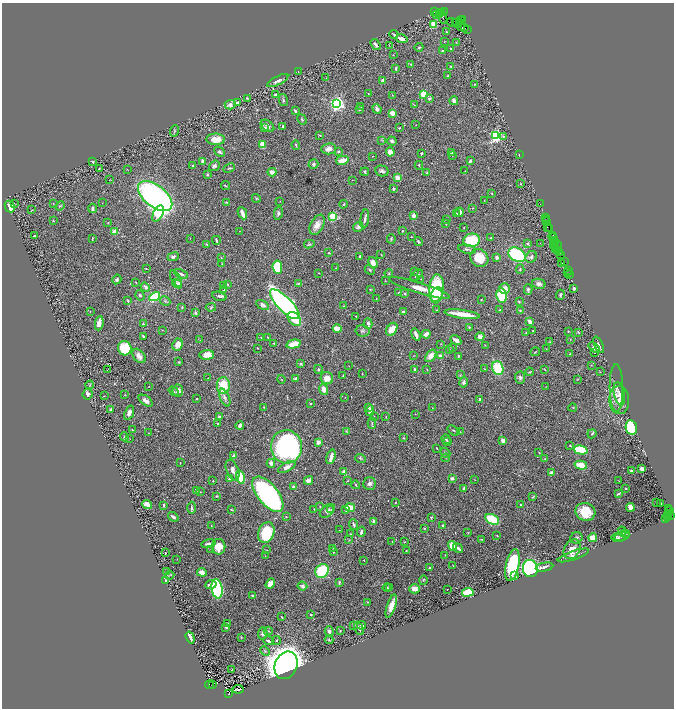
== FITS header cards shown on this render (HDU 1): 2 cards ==
NAXIS1  =                 1344
NAXIS2  =                 1412

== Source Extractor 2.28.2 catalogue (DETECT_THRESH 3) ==
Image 1344 x 1412 px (HDU 1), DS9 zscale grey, zoomed out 1/2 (1 PNG px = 2 x 2 image px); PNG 676 x 710 px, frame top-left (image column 1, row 1411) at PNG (2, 3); each listed source drawn as its Kron ellipse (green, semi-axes under 4 px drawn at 4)
Background 0.754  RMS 0.026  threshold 0.0765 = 3 sigma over >= 5 px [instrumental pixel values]
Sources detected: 554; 51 cannot appear on this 1/2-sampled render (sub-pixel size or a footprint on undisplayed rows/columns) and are neither listed nor drawn; of the other 503, the 500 brightest by FLUX_AUTO listed and drawn (3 fainter detections omitted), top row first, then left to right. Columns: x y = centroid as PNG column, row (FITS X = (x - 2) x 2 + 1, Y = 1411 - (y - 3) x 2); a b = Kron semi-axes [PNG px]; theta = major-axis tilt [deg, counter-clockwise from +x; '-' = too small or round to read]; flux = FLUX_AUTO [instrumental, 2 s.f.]
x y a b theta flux
445 11 2 2 - 61
435 12 3 2 - 93
441 12 3 2 - 460
437 14 3 2 - 670
439 15 2 2 - 140
442 17 8 3 -64 370
462 20 3 1 - 230
460 21 2 1 - 220
452 22 6 4 -16 300
459 22 2 1 - 530
455 23 2 1 - 600
457 23 4 2 - 240
434 24 4 3 - 80
461 26 5 3 - 410
465 28 3 2 - 88
467 29 2 1 - 52
446 32 3 2 - 3.2
394 34 4 2 - 5.4
401 39 6 3 -14 28
445 41 3 2 - 1.9
456 42 3 2 - 2.3
375 45 6 3 -55 15
389 45 2 2 - 2.1
419 47 4 2 - 5.1
451 48 2 2 - 5.8
443 51 3 2 - 4.8
393 55 2 1 - 1.3
411 64 3 2 - 3.5
451 67 2 2 - 14
396 68 3 2 - 8.8
298 72 2 1 - 1.3
448 76 3 2 - 2.9
326 78 3 2 - 1.6
383 80 4 3 - 21
278 81 12 4 27 24
474 84 3 2 - 2.3
276 94 3 2 - 9.5
368 94 3 2 - 2.1
423 94 3 3 - 270
392 95 2 2 - 1.9
247 98 3 2 - 2.9
429 98 2 2 - 17
283 100 6 3 -79 6.5
454 101 4 4 - 18
238 103 3 3 - 19
337 104 3 3 - 2000
230 105 5 4 - 24
414 105 4 1 - 2.3
361 106 3 2 - 3.3
359 109 3 2 - 4.2
377 109 5 4 - 15
295 111 3 2 - 10
392 113 4 3 - 55
302 119 5 3 - 5.5
416 125 2 1 - 1.8
267 126 8 5 -37 17
283 126 3 2 - 8.6
265 128 4 3 - 14
399 128 3 2 - 3.3
174 131 6 3 71 5.5
320 135 3 2 - 4.6
496 136 3 3 - 1200
504 136 3 3 - 4.4
216 139 9 5 -1 60
382 140 3 2 - 3.1
392 141 5 4 - 11
263 144 4 3 - 82
296 145 4 2 - 4.1
329 149 7 5 6 31
220 152 6 3 -42 11
339 152 3 3 - 6.4
390 152 4 4 - 37
451 152 2 2 - 22
421 153 2 2 - 6.6
519 155 2 2 - 3.1
373 156 2 1 - 1.3
452 156 2 1 - 1.5
342 160 6 3 13 61
202 161 3 2 - 13
470 161 3 2 - 14
93 162 2 2 - 12
313 164 5 4 - 9.3
419 165 4 3 - 4.4
193 166 2 2 - 12
214 166 6 4 38 12
99 168 3 2 - 2.5
229 168 6 4 25 7.6
127 169 3 2 - 2.5
382 171 7 5 -12 14
465 171 2 2 - 2.4
272 172 4 4 - 27
365 172 4 2 - 5.1
427 173 3 2 - 7.3
207 174 4 4 - 4.7
397 178 2 2 - 94
109 180 2 1 - 1.4
352 180 2 1 - 2.2
521 184 3 2 - 2.7
225 186 5 2 - 3.7
393 189 3 2 - 7.5
492 193 3 2 - 2.9
155 196 20 10 -38 1400
256 198 4 3 - 4.8
484 200 2 1 - 1.9
280 201 3 1 - 1.9
226 202 4 2 - 4.7
53 203 2 1 - 1.7
102 203 3 2 - 1.6
14 204 3 2 - 2.7
344 204 4 3 - 4.1
540 204 2 1 - 45
10 206 6 4 -63 59
60 206 5 3 - 5.3
93 208 4 2 - 16
473 208 2 2 - 2
32 210 3 2 - 2.2
460 212 5 3 - 20
242 213 6 3 -66 36
278 213 7 4 77 12
456 213 4 3 - 4.2
158 214 9 5 64 340
413 215 2 2 - 60
333 217 3 3 - 380
545 217 2 1 - 76
365 219 10 2 81 15
446 220 2 2 - 1.3
546 220 2 1 - 66
53 221 3 2 - 3.4
547 221 2 1 - 53
108 222 3 2 - 4.1
446 224 2 2 - 2.6
317 225 11 6 62 39
358 227 5 4 - 12
547 227 2 1 - 65
464 228 3 2 - 2.5
550 228 3 1 - 83
115 231 2 2 - 130
239 231 2 1 - 1.6
402 231 2 2 - 5.1
553 235 2 1 - 67
35 236 3 2 - 7.4
411 237 3 2 - 3.1
190 238 2 1 - 1.4
491 238 3 3 - 5.6
553 238 4 2 - 380
92 239 3 2 - 4.4
391 239 4 2 - 5.5
216 240 4 2 - 8.7
471 240 8 6 12 200
418 241 4 2 - 5.1
554 241 4 2 - 400
540 243 2 1 - 1.3
556 243 2 2 - 160
207 244 4 3 - 5.2
309 244 5 3 - 6.8
528 244 3 2 - 7.4
553 245 3 1 - 63
558 246 4 2 - 170
467 249 9 3 -12 12
555 249 3 1 - 230
557 250 3 1 - 120
560 252 2 2 - 120
328 253 2 2 - 4.6
381 254 3 2 - 2.6
561 254 2 1 - 67
517 255 9 6 -30 430
360 256 2 2 - 7.6
173 257 5 4 - 10
497 257 3 3 - 17
531 257 6 5 - 14
221 258 3 2 - 3.3
479 258 9 8 - 95
373 262 6 4 -59 25
564 262 3 2 - 130
561 263 2 1 - 100
222 264 4 2 - 2.4
277 267 7 4 -84 150
336 268 3 3 - 3.9
146 269 2 2 - 2.1
520 269 5 3 - 5.9
370 270 5 3 - 6.1
568 270 2 1 - 45
414 271 4 3 - 4.7
319 273 2 2 - 2.2
389 273 4 3 - 5.1
567 273 2 1 - 430
181 274 7 3 -25 12
569 274 3 1 - 140
417 275 7 4 39 13
117 279 5 4 - 10
176 279 10 5 -64 13
421 279 3 3 - 2.7
385 281 2 2 - 1.8
136 282 2 2 - 2.2
177 283 5 3 - 5
179 283 3 3 - 4.4
298 283 3 2 - 4.3
539 284 7 5 -13 17
223 285 3 1 - 1.5
228 285 3 2 - 3.8
145 287 5 4 - 15
420 288 31 5 -17 79
505 288 5 5 - 32
574 288 2 2 - 41
370 289 3 2 - 4.7
436 289 14 7 85 300
528 289 5 3 - 10
224 290 2 2 - 3.3
398 292 2 2 - 12
405 294 3 3 - 5.6
140 295 5 3 - 7.4
437 295 8 5 65 57
502 295 7 5 -81 250
560 295 5 3 - 7.7
219 296 7 4 -17 11
155 297 6 4 30 300
376 298 2 2 - 2.1
481 300 2 2 - 3.3
128 301 4 3 - 6.2
165 301 5 3 - 7.7
519 302 4 2 - 3.5
285 304 20 7 -45 1500
263 305 7 4 -31 18
343 306 3 2 - 2.5
182 307 3 2 - 5.3
211 307 5 3 - 5.4
437 310 2 2 - 2.5
500 310 3 2 - 4.3
520 310 4 3 - 5.8
90 311 2 1 - 2.8
403 312 3 2 - 18
196 313 3 3 - 11
462 314 18 3 -7 100
356 316 2 2 - 2.5
294 319 8 5 -46 140
529 322 4 3 - 24
99 323 7 4 81 40
143 324 3 2 - 4
368 324 5 3 - 14
469 327 3 3 - 5.5
337 329 4 3 - 72
392 329 7 5 59 67
162 330 2 2 - 1.9
533 330 2 2 - 2.8
363 331 7 5 -9 11
568 331 3 2 - 2.6
578 332 3 2 - 4.3
526 333 2 2 - 3.2
426 334 4 3 - 27
416 335 6 3 -70 24
143 336 3 2 - 8.1
480 336 4 3 - 24
267 337 2 2 - 3.4
261 338 2 1 - 1.6
570 339 3 2 - 2.3
200 340 3 2 - 1.6
456 340 6 3 -31 20
550 342 3 3 - 3.8
274 343 3 2 - 4.4
294 344 7 4 14 68
441 344 2 1 - 1.5
177 345 6 5 - 48
485 345 2 2 - 2.3
599 345 9 3 -63 11
452 347 2 2 - 1.8
125 348 7 6 - 160
258 348 2 1 - 2.4
594 348 6 3 -41 13
546 349 3 2 - 2.5
449 350 4 3 - 6.4
535 352 5 2 - 3.5
594 352 2 2 - 2.7
570 354 2 2 - 3.8
207 355 7 4 5 55
414 355 3 2 - 2.3
139 356 8 5 -50 35
431 356 7 4 52 43
440 356 3 2 - 32
458 356 2 2 - 5.5
178 362 3 2 - 3
301 364 4 3 - 7.8
591 365 2 2 - 2.1
349 366 2 1 - 1.4
498 368 7 5 -70 190
318 369 4 3 - 7
485 369 3 2 - 4
107 370 2 1 - 2.1
415 370 3 2 - 13
427 370 3 2 - 2.9
545 370 3 2 - 3.1
530 372 4 3 - 4.8
600 372 3 2 - 1.9
362 374 3 2 - 2.4
460 375 3 2 - 2.6
343 376 3 2 - 3.4
520 377 6 5 - 13
208 378 2 1 - 2.2
296 378 4 3 - 14
327 378 6 6 - 49
281 379 4 2 - 3.6
578 379 3 2 - 2.3
464 382 5 4 - 12
90 385 4 2 - 2.4
223 385 8 6 90 130
149 386 2 1 - 1.8
546 386 3 2 - 1.7
616 388 24 6 -89 41
324 389 6 4 -76 35
178 390 6 5 - 19
174 391 5 2 - 4.2
88 394 5 5 - 14
619 394 12 5 -78 22
125 395 2 2 - 2
104 396 3 2 - 1.7
345 397 2 2 - 1.6
225 398 9 4 -67 18
197 399 2 2 - 3.8
480 400 4 3 - 9.5
619 400 14 10 -87 50
146 401 8 4 -35 25
311 404 3 2 - 4.5
264 407 2 2 - 2.2
368 407 3 3 - 7.5
432 408 2 2 - 1.6
573 408 4 3 - 3.2
111 409 4 3 - 6.2
370 411 5 3 - 16
129 413 7 4 70 23
415 414 2 2 - 1.9
374 416 2 1 - 2
219 417 3 3 - 11
386 417 3 2 - 2.5
372 423 5 3 - 5.8
218 424 4 2 - 3.8
240 425 4 3 - 21
631 427 7 5 -79 510
132 430 2 2 - 3.1
453 430 7 2 -34 5.8
347 431 4 3 - 4.3
460 432 2 2 - 1.6
148 433 2 1 - 1.2
592 434 5 3 - 5.9
124 437 4 3 - 6.9
404 438 2 2 - 2.8
130 439 2 1 - 1.4
446 439 5 3 - 8.7
503 440 4 3 - 24
318 442 4 3 - 22
447 442 3 3 - 4.2
570 446 2 2 - 2.5
286 447 16 15 - 1000
437 448 3 2 - 3.1
581 450 7 4 -15 190
539 452 3 2 - 3
445 453 5 3 - 6
234 456 3 3 - 15
331 457 7 3 73 28
360 458 5 2 - 4.7
446 458 4 2 - 3.7
545 459 2 2 - 2.8
180 463 2 2 - 1.6
271 463 4 3 - 20
581 465 6 3 -15 90
287 467 10 4 28 25
642 469 3 3 - 19
232 470 11 6 -67 27
631 471 3 2 - 5.8
344 472 3 3 - 23
551 473 3 3 - 20
240 477 7 4 -76 130
452 478 2 2 - 43
229 479 3 2 - 4.6
309 480 4 3 - 17
475 480 2 2 - 1.9
213 481 2 2 - 3.1
347 481 3 3 - 3.9
619 481 3 1 - 2.2
370 484 6 6 - 16
356 485 4 2 - 3.4
293 486 3 3 - 6
626 488 2 2 - 7.2
464 489 3 2 - 9.5
196 491 3 2 - 2.2
200 492 2 2 - 2
268 494 21 10 -51 1300
618 494 4 1 - 4.7
216 496 3 3 - 4.5
533 497 3 2 - 4.3
395 503 2 2 - 2.7
656 503 2 1 - 9.4
661 503 2 2 - 8.4
147 504 5 3 - 56
520 504 2 2 - 3.8
164 505 3 2 - 7.1
320 507 3 2 - 2.8
630 507 4 3 - 50
191 508 6 3 -89 9.5
350 508 5 3 - 74
669 508 2 1 - 93
314 509 2 1 - 2.5
331 509 3 2 - 2.4
231 510 4 3 - 4.7
345 510 4 3 - 6.7
669 510 2 1 - 30
327 511 9 5 38 16
585 512 10 9 - 100
668 513 2 1 - 580
668 515 3 2 - 640
670 515 3 3 - 260
173 517 5 2 - 12
286 517 2 2 - 2.6
431 517 3 2 - 5
668 518 2 2 - 330
492 519 7 5 -27 170
665 519 3 2 - 150
374 522 4 3 - 22
354 524 5 2 - 14
443 525 3 2 - 5.4
211 526 3 2 - 2.6
424 528 3 2 - 4.9
339 530 2 1 - 1.9
622 531 5 3 - 18
361 532 5 3 - 13
266 533 11 7 68 250
468 533 3 2 - 2
351 534 3 2 - 3.3
625 534 5 3 - 6.3
497 536 3 2 - 2.3
622 536 8 2 14 7.7
618 537 6 4 9 6.5
576 538 6 5 - 12
593 538 4 3 - 46
482 539 3 2 - 2.4
349 540 3 3 - 3.3
392 541 2 2 - 1.8
404 542 3 2 - 2.4
209 544 7 3 11 19
453 546 5 4 - 54
219 547 8 7 - 62
333 548 3 2 - 2.8
458 548 5 2 - 16
211 549 2 2 - 3
572 549 10 7 63 63
267 550 3 2 - 2.5
406 551 2 2 - 2.9
333 552 3 3 - 5.7
165 553 3 2 - 5.9
445 555 2 2 - 1.8
573 555 16 4 19 19
265 556 3 2 - 3
177 559 2 2 - 1.6
364 560 3 2 - 2
453 565 3 2 - 1.9
512 565 16 6 77 340
544 567 9 2 12 22
430 568 3 3 - 12
530 569 8 7 - 910
322 571 7 6 - 210
166 572 3 2 - 2.4
202 572 5 3 - 25
170 575 5 3 - 3.5
515 575 3 3 - 14
166 580 2 2 - 7.2
423 580 5 3 - 5.7
339 582 3 3 - 8.3
211 584 6 3 10 28
270 584 5 3 - 59
302 586 5 4 - 14
389 587 3 2 - 2.5
387 588 4 3 - 11
217 589 9 5 -80 580
414 589 5 4 - 42
447 589 2 2 - 2.9
468 592 5 3 - 210
252 596 4 3 - 7.1
367 602 3 2 - 3.6
391 606 12 4 72 51
311 614 2 2 - 3.6
282 617 2 2 - 4.3
227 623 2 2 - 3.6
362 625 4 3 - 8.4
354 626 3 2 - 3.7
226 627 3 2 - 8
359 628 7 2 -64 13
340 630 2 2 - 4.4
268 631 4 2 - 4.3
329 631 5 4 - 17
263 633 6 4 86 12
190 637 6 3 -72 40
241 637 3 2 - 3.5
329 640 4 3 - 4.9
268 641 5 2 - 14
276 641 4 3 - 5
265 651 5 3 - 7.1
286 665 14 11 68 8300
232 670 2 1 - 2
212 684 3 1 - 65
209 685 4 2 - 420
238 689 5 2 - 5.9
228 693 3 2 - 610
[3 fainter detections neither listed nor drawn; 51 sub-pixel or undisplayed-footprint detections neither listed nor drawn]